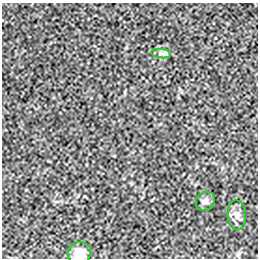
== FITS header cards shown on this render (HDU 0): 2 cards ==
NAXIS1  =                  256 / length of data axis 1
NAXIS2  =                  256 / length of data axis 2

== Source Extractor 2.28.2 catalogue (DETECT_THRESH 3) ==
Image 256 x 256 px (HDU 0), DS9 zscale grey, 1 PNG px = 1 image px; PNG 260 x 260 px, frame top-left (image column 1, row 256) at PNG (2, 3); each listed source drawn as its Kron ellipse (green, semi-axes under 4 px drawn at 4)
Background -8.71e-05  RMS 0.0018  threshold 0.00545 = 3 sigma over >= 5 px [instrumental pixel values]
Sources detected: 4; all 4 listed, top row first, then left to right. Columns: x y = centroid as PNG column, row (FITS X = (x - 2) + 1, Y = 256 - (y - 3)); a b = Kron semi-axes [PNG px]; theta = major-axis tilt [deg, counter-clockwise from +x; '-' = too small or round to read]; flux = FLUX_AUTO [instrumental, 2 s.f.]
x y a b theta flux
161 53 10 4 -9 0.35
205 201 10 9 - 0.5
237 215 15 9 -85 0.72
79 253 12 11 - 1.9
At the frame edge (FLAGS 8, measured only in part): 1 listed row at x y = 79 253